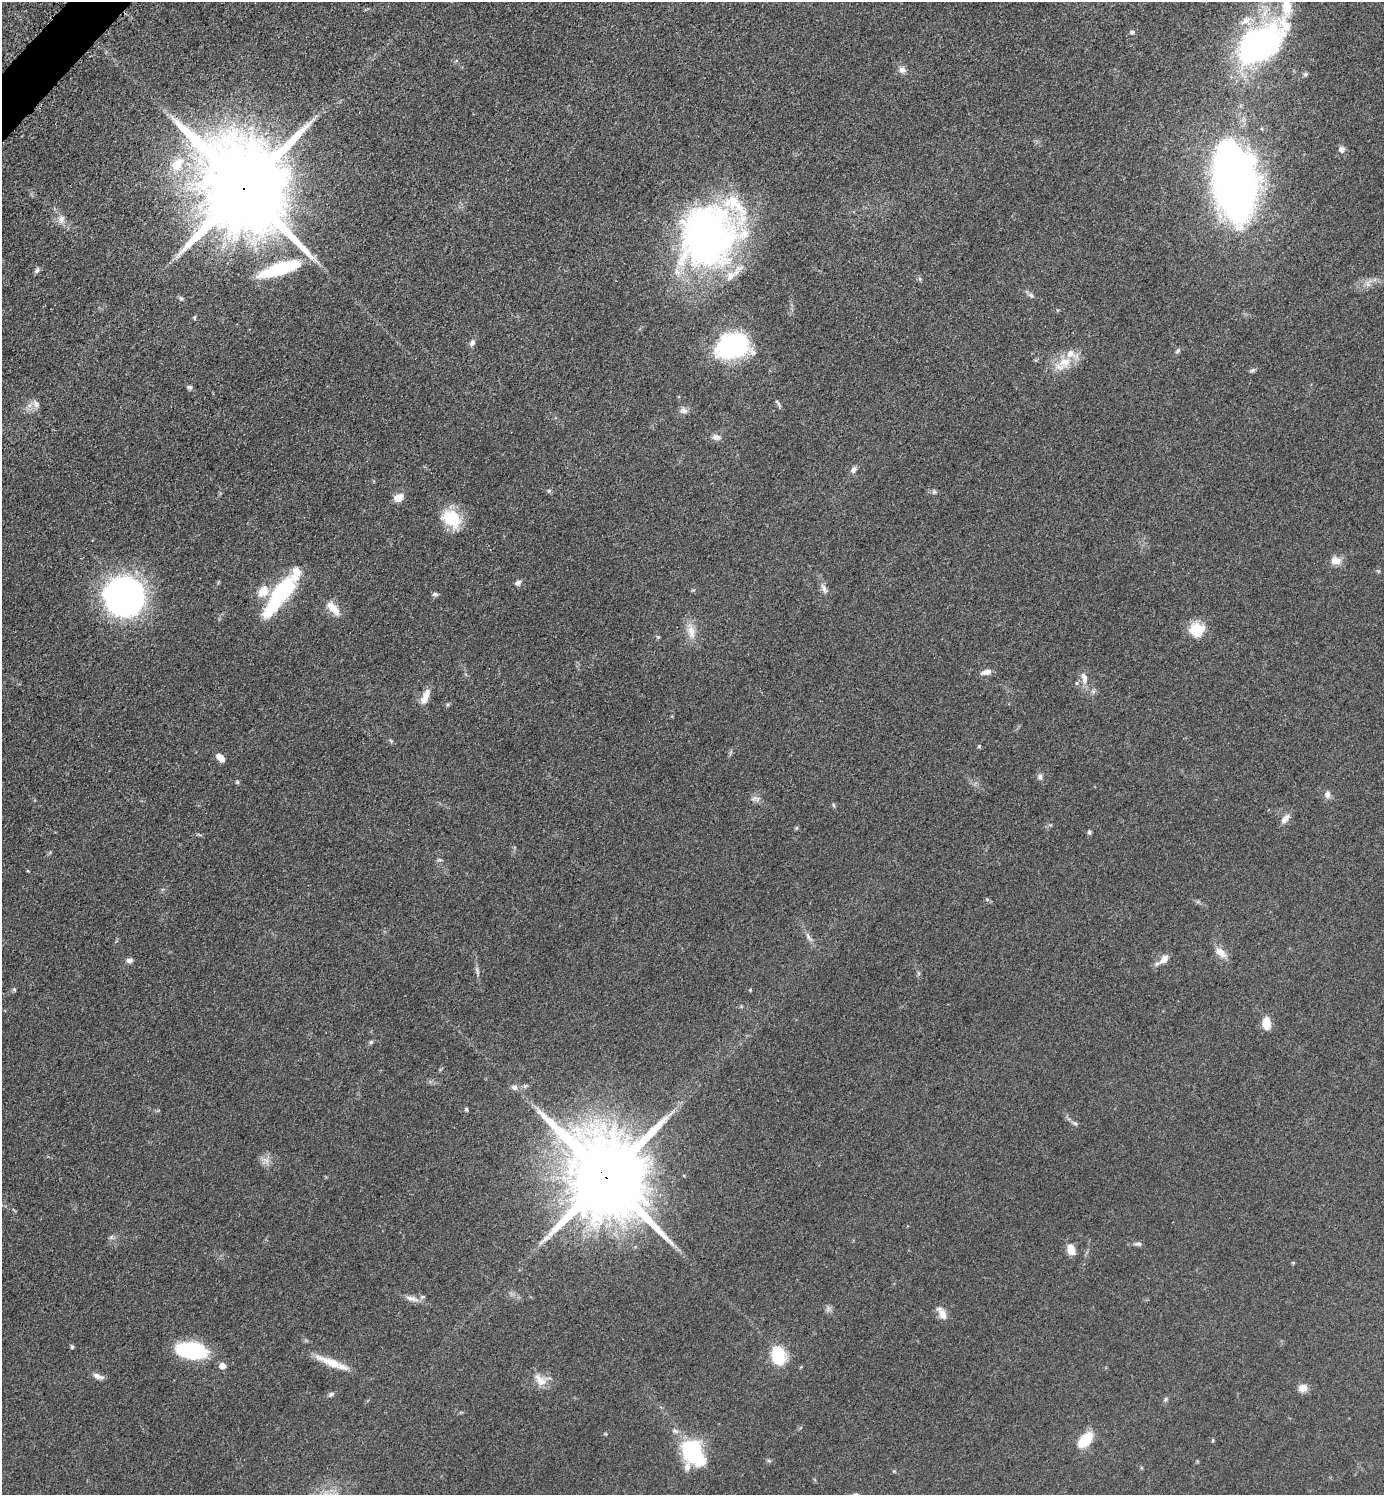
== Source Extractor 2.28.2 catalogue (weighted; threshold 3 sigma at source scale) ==
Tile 11 of 4 x 4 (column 3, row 3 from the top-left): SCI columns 2973-4354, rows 1512-3004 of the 6048 x 6047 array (HDU 1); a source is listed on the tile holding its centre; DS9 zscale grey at full resolution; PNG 1386 x 1497 px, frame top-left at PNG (2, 2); no overlay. Shown black and unused: <1% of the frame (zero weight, under 3 of 5 exposures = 4% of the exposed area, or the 3 px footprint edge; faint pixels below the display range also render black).
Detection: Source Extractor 2.28.2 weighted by HDU 2 'WHT'; one run over the whole footprint, this tile lists its part. Background 0.0493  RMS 0.0053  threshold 0.0237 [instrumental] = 3 sigma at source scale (4.5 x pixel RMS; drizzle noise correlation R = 1.50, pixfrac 1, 0.05/0.05 arcsec/px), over >= 5 px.
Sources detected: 96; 1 too faint to see at this stretch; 1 inside a brighter object's white glare — not listed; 4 inside a brighter listed object's ellipse — not listed separately; the other 90 listed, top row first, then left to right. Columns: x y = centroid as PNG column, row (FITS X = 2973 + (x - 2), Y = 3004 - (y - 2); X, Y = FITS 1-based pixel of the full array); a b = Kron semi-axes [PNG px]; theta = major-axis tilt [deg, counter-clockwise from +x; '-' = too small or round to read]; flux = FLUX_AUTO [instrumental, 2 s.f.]
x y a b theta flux
1286 6 26 13 -88 13
1246 20 17 10 30 6.3
1132 32 5 5 - 1.3
1259 44 46 26 35 160
902 70 9 8 - 2.4
1341 149 10 8 -79 1.9
177 165 8 7 - 13
1235 180 48 25 -82 670
243 188 27 21 -52 12000
61 219 11 8 82 3.1
708 237 65 57 67 230
280 269 45 12 18 34
37 270 8 5 60 1.4
1368 284 9 5 -90 1.6
1031 295 8 6 -39 1.4
181 299 5 5 - 0.76
194 318 6 3 71 0.57
472 343 8 6 58 2
733 345 25 17 16 100
1178 351 8 5 54 1
1065 362 17 14 11 9.6
1252 370 7 5 21 0.98
190 387 7 6 - 1.2
777 403 13 3 -52 1
36 404 10 8 -85 2.5
683 411 10 8 -12 2.2
716 437 11 8 -12 2.4
853 470 9 6 60 2
549 491 6 5 - 0.81
934 492 6 6 - 0.94
398 498 9 7 26 6.4
451 518 26 20 -38 17
1336 561 15 10 3 4.1
518 583 7 6 - 1.6
824 589 15 6 -62 2.6
263 591 12 10 45 8.1
435 594 8 5 -1 1.1
279 596 53 15 54 53
124 597 35 34 - 180
333 608 22 9 -49 6.6
1197 630 17 16 - 12
691 632 19 10 -76 6.2
658 637 5 5 - 0.6
986 672 13 6 11 3.4
1084 678 16 8 -75 4.1
425 696 20 8 66 5.6
391 741 6 4 -43 0.72
979 746 5 4 - 0.53
220 758 9 5 -45 4.4
1040 777 8 6 -76 1.5
237 782 5 5 - 0.73
1327 794 10 8 -81 2.3
833 805 6 4 -87 0.7
1285 819 16 8 47 3.2
1089 832 5 5 - 0.98
440 860 6 4 -19 0.72
808 937 12 5 -59 2
1221 952 17 9 -42 4.7
1164 959 14 8 46 3.9
129 960 9 6 -6 1.7
477 972 10 3 -69 1.1
750 990 4 4 - 0.58
1266 1023 12 8 -85 7.9
371 1042 6 5 - 0.87
514 1087 8 7 - 2.3
466 1109 6 4 -61 0.76
1075 1123 9 3 -13 0.98
265 1160 10 3 -21 1.5
606 1178 25 20 -51 9300
111 1237 7 4 71 0.93
1138 1244 11 5 0 1.4
1071 1249 10 7 -75 6.9
1293 1263 5 4 - 0.52
412 1299 20 7 -15 3.6
942 1313 18 8 -60 4.3
72 1347 4 4 - 1.1
191 1350 30 15 -8 44
778 1355 20 14 -80 21
331 1363 40 8 -22 11
222 1366 5 5 - 6
98 1376 14 6 -21 2.7
541 1381 15 12 -2 5.4
1303 1388 11 9 14 4
331 1394 7 5 29 1.2
1165 1399 7 5 61 0.89
675 1431 9 6 -10 1.6
1085 1440 13 8 47 20
1213 1440 5 3 - 0.55
692 1449 23 15 68 41
769 1461 6 4 -20 0.75
Overlapping masked pixels (flux is a lower limit): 2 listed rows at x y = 243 188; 606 1178
Isophote crosses this tile's border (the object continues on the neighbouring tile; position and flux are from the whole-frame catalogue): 1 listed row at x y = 1286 6